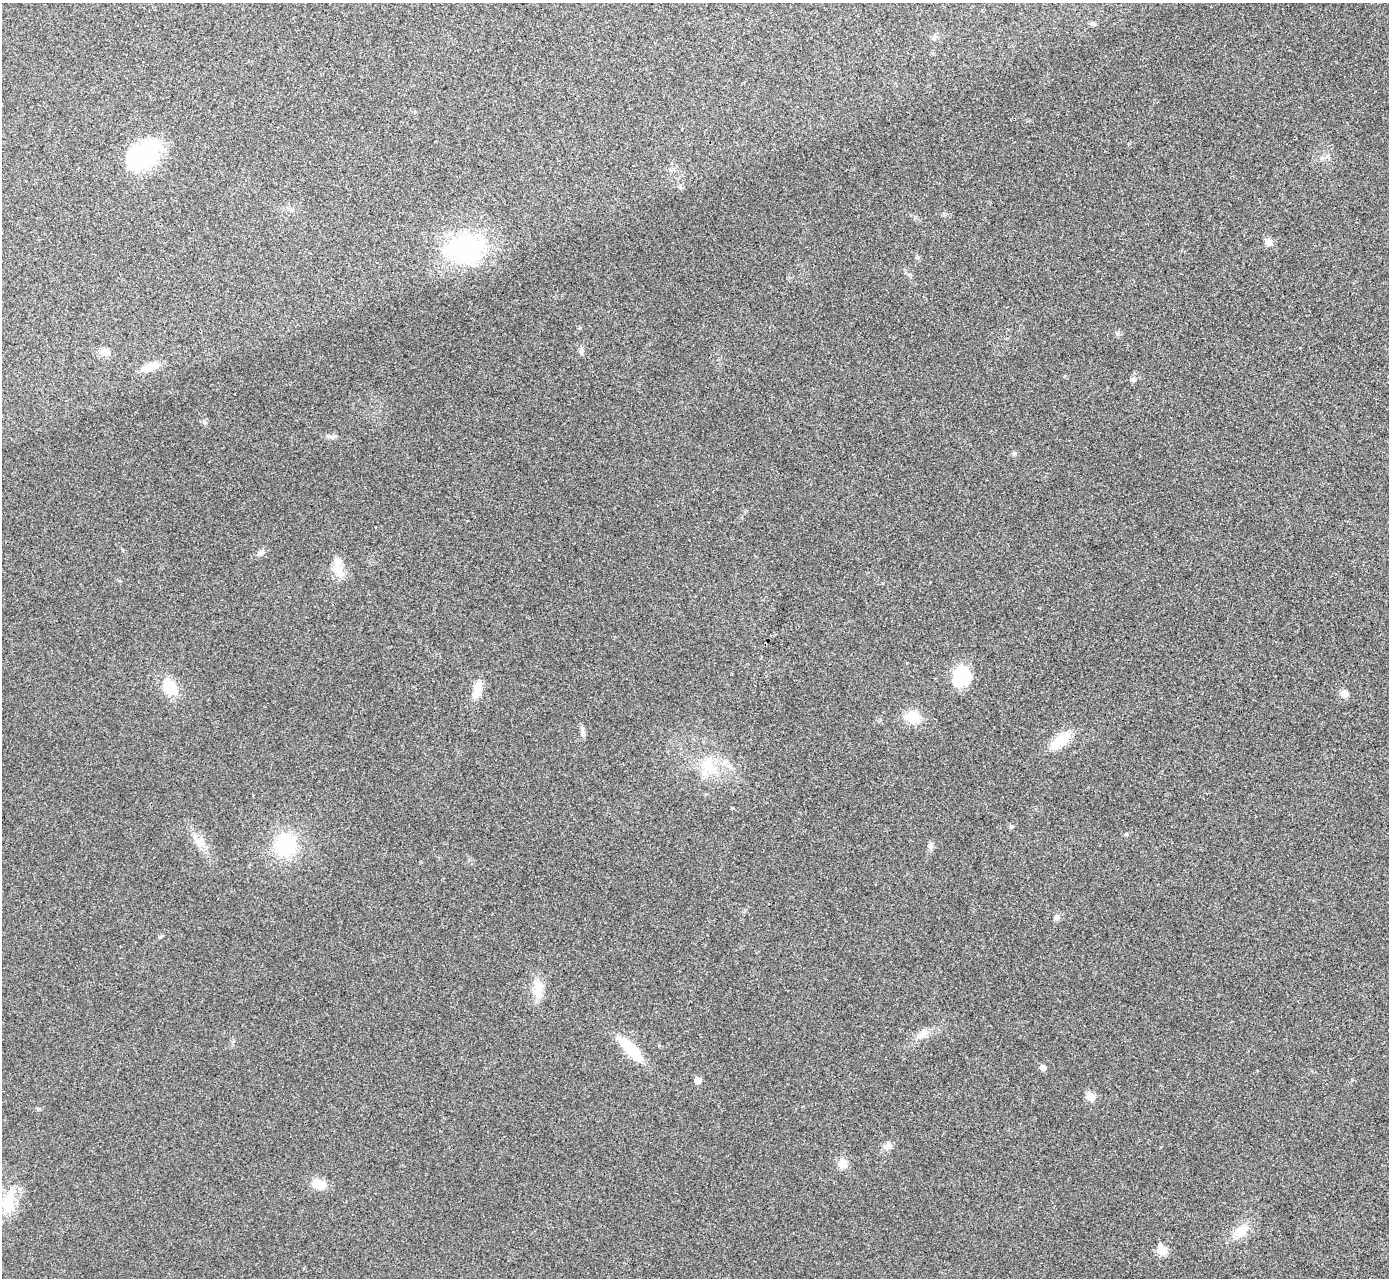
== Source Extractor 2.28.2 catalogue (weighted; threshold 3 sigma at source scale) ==
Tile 10 of 4 x 4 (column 2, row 3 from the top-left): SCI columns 1393-2779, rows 1434-2709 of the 5559 x 5548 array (HDU 1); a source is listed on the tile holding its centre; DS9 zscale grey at full resolution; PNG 1391 x 1280 px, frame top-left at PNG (2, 3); no overlay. Shown black and unused: <1% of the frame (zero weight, under 3 of 4 exposures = <1% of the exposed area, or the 3 px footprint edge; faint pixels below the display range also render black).
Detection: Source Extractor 2.28.2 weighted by HDU 2 'WHT'; one run over the whole footprint, this tile lists its part. Background 0.0488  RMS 0.0067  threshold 0.0301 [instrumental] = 3 sigma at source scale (4.5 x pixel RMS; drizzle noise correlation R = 1.50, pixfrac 1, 0.05/0.05 arcsec/px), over >= 5 px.
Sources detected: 36; all 36 listed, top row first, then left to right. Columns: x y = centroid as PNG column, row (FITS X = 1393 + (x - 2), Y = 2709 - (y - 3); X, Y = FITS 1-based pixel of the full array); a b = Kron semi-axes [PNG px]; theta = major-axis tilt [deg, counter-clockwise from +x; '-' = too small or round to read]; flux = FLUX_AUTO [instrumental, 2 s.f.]
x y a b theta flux
1092 23 7 4 19 1.1
934 37 7 4 46 1.4
146 154 38 27 38 53
1269 242 11 8 -70 3.3
465 248 54 34 2 72
581 351 7 4 72 1.3
105 352 13 9 -13 4.6
151 366 22 9 17 7.2
1133 380 6 5 - 1.2
1014 453 6 5 - 1.1
338 568 26 10 -71 9
961 676 22 18 82 25
170 687 20 14 -55 16
477 689 20 9 76 9.4
1344 694 9 8 - 4
913 717 16 12 -17 14
582 732 13 4 -84 2
1060 741 29 12 39 16
708 766 26 16 -64 18
1011 826 5 5 - 1.3
199 841 14 9 6 5.3
285 845 24 22 61 39
931 846 10 4 90 1.8
1056 918 8 7 - 2.1
538 990 26 10 87 11
923 1034 14 9 27 5
631 1049 33 11 -45 23
1043 1068 5 5 - 4
698 1080 5 5 - 5
1091 1097 8 8 - 6.1
887 1146 9 8 - 2.9
843 1163 12 11 - 5.7
318 1184 14 9 -36 11
8 1202 37 15 77 18
1240 1231 20 11 29 10
1162 1250 6 5 - 22
Unlisted compact peaks at least as high as the median listed source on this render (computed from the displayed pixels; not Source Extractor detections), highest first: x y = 260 553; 1126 834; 580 328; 160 937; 204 422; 332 437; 1117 334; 733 808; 1322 158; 917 258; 1064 376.